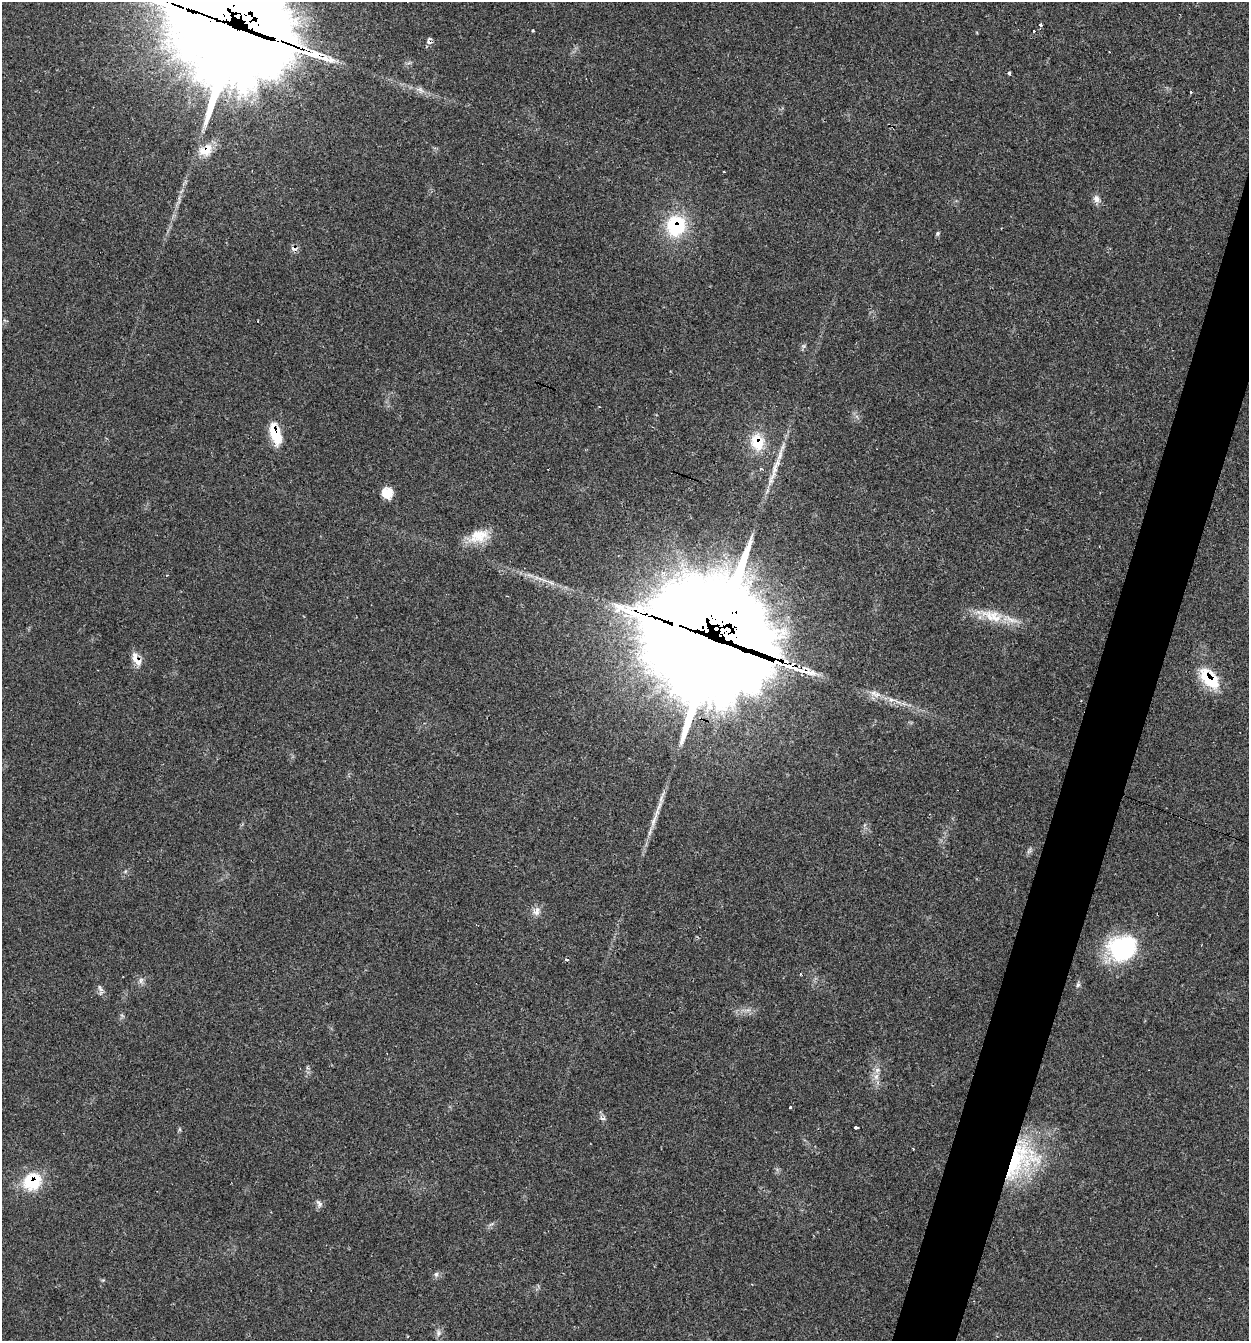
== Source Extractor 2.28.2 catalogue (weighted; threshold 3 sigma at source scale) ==
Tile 10 of 4 x 4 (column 2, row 3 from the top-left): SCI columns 1377-2623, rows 1344-2682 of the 5375 x 5361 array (HDU 1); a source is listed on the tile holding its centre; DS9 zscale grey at full resolution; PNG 1251 x 1343 px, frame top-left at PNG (2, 2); no overlay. Shown black and unused: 4% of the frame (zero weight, under 2 of 3 exposures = <1% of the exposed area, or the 3 px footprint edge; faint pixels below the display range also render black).
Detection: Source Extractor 2.28.2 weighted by HDU 2 'WHT'; one run over the whole footprint, this tile lists its part. Background 0.0712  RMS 0.0074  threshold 0.0332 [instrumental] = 3 sigma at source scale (4.5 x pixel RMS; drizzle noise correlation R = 1.50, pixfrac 1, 0.05/0.05 arcsec/px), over >= 5 px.
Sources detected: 54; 4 inside a brighter object's white glare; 4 cosmic-ray / hot-pixel residue — not listed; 4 inside a brighter listed object's ellipse — not listed separately; the other 42 listed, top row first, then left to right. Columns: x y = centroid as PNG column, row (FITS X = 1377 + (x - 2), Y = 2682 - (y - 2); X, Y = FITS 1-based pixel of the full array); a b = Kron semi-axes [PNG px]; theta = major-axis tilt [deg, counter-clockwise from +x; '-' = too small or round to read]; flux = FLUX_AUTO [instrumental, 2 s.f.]
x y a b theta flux
251 13 110 75 56 5800
1040 25 3 3 - 1.9
533 30 3 3 - 0.78
1033 31 3 3 - 2.2
429 41 10 6 83 2.4
1109 52 2 2 - 0.65
1009 73 3 3 - 2.2
420 90 11 6 -35 3.4
206 150 18 12 30 12
724 172 3 2 - 0.79
1096 199 10 8 -84 3.7
676 226 27 24 79 40
938 233 7 4 84 1.2
294 249 8 6 -21 2.9
599 407 2 2 - 0.75
275 434 22 9 -73 24
757 442 22 17 -75 20
776 466 32 7 70 11
387 493 12 12 - 9.7
479 536 28 16 17 16
995 617 32 16 -25 19
714 647 60 50 -33 9500
137 660 19 9 -60 7.7
1209 679 25 13 -46 32
873 693 9 7 -16 3.7
891 700 9 4 -8 2.4
659 806 20 4 74 5.6
537 911 13 8 70 4.4
1122 948 33 29 17 65
566 960 3 3 - 2.4
141 980 10 5 76 2.4
1078 985 7 5 68 1.5
100 988 10 5 -65 2.4
876 1076 7 4 71 2.4
790 1107 3 3 - 1.7
603 1118 8 4 -8 1.5
856 1127 4 3 - 3.5
1016 1160 61 28 62 83
32 1181 23 20 36 30
319 1203 11 6 -56 2.4
436 1274 7 6 - 1.8
438 1333 10 4 90 2.1
Overlapping masked pixels (flux is a lower limit): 12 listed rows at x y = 251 13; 429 41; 206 150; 676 226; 294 249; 275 434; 757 442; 714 647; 137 660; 1209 679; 1016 1160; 32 1181
Isophote crosses this tile's border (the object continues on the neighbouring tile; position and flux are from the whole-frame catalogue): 1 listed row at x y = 251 13